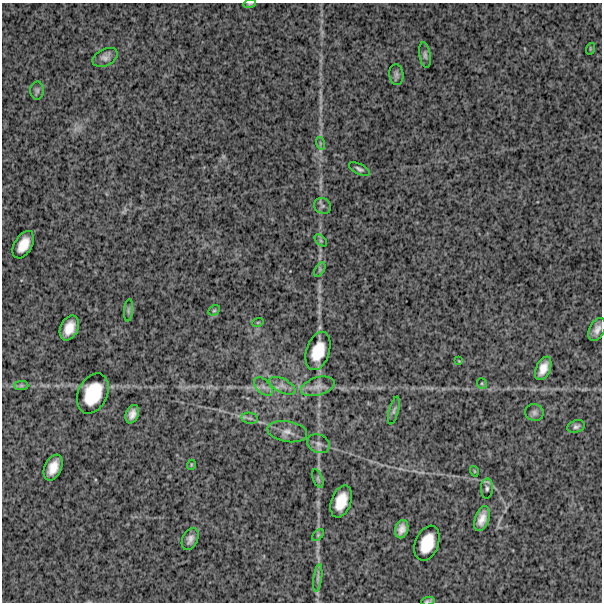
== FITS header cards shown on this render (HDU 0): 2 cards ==
NAXIS1  =                  600
NAXIS2  =                  600

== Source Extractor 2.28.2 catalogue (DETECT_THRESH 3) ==
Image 600 x 600 px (HDU 0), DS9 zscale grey, 1 PNG px = 1 image px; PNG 604 x 604 px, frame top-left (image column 1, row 600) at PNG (2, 3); each listed source drawn as its Kron ellipse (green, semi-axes under 4 px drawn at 4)
Background 1430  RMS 270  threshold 808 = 3 sigma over >= 5 px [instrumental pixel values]
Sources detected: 46; all 46 listed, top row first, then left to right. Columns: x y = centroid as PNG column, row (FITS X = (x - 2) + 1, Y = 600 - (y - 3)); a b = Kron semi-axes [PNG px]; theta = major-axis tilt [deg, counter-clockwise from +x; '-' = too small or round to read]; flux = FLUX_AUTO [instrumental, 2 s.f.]
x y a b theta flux
250 4 6 4 18 22000
590 49 6 3 73 16000
425 55 13 5 -80 58000
105 57 13 8 25 99000
396 75 10 7 -85 59000
37 90 9 6 90 49000
320 143 6 4 -72 28000
359 169 11 5 -28 51000
323 206 9 7 -30 54000
321 240 7 4 -45 32000
23 245 15 9 59 270000
320 269 8 4 60 35000
129 310 11 4 85 50000
214 310 6 4 28 26000
258 322 6 3 19 17000
69 328 13 8 66 240000
597 329 12 7 63 120000
318 351 20 11 72 420000
459 361 4 4 - 16000
543 368 12 7 65 190000
482 383 5 5 - 23000
21 386 7 4 0 36000
282 386 14 7 -26 110000
318 386 17 9 16 160000
263 387 11 6 -45 90000
93 393 21 14 65 640000
394 411 14 4 75 56000
534 412 9 8 - 64000
132 414 9 6 69 120000
250 418 8 5 -8 50000
576 426 9 6 16 52000
287 432 20 10 -10 160000
318 444 12 9 -25 98000
191 465 5 3 - 17000
53 468 14 8 65 220000
474 471 5 3 - 15000
318 479 10 4 -69 39000
487 489 10 6 88 53000
341 501 16 10 70 330000
482 519 13 6 71 180000
402 529 9 6 74 120000
318 535 7 4 45 30000
190 539 11 7 63 93000
427 543 18 11 68 410000
318 578 14 4 82 61000
428 601 7 2 9 31000
At the frame edge (FLAGS 8, measured only in part): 2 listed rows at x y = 250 4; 428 601